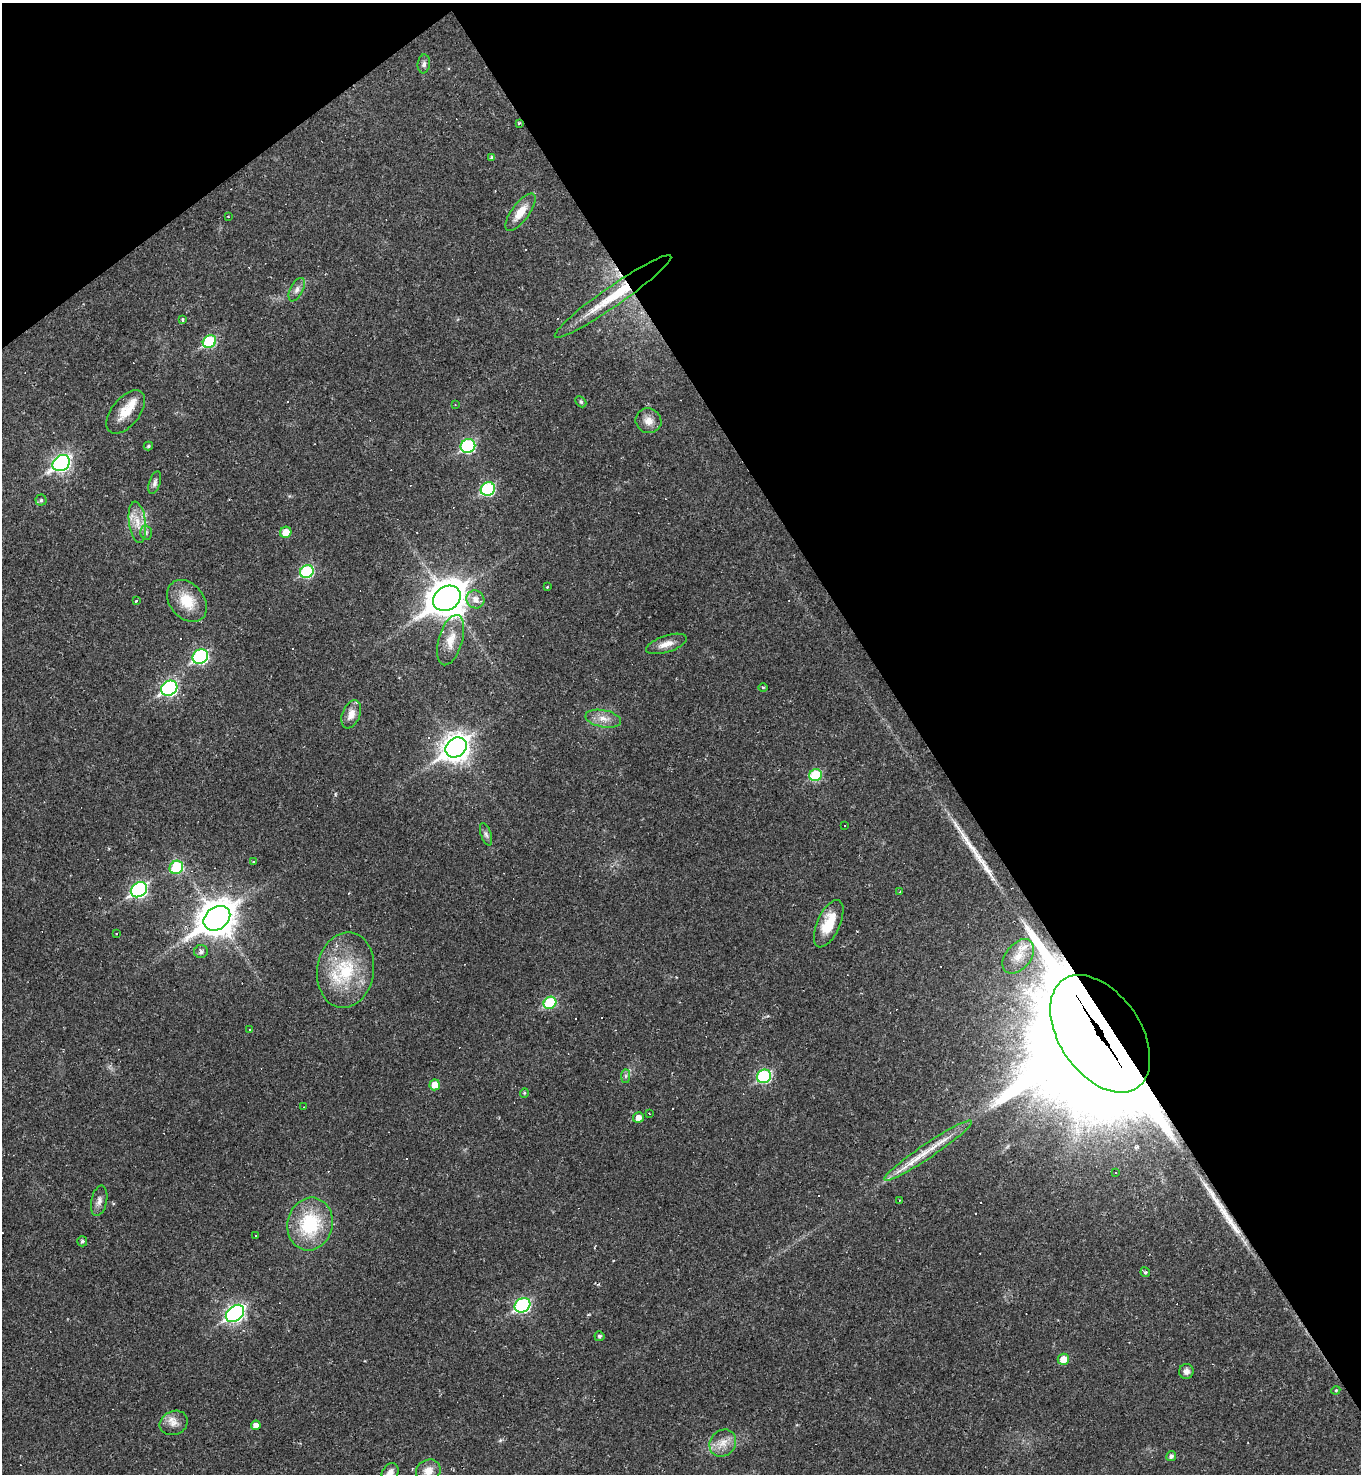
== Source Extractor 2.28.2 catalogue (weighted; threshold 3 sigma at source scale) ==
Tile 3 of 4 x 4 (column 3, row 1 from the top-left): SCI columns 3010-4368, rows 4415-5886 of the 5881 x 5886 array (HDU 1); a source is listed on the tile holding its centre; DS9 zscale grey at full resolution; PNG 1363 x 1476 px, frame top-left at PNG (2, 3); each listed source drawn as its Kron ellipse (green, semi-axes under 4 px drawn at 4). Shown black and unused: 36% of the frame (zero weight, under 2 of 3 exposures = <1% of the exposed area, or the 3 px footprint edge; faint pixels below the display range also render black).
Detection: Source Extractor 2.28.2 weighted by HDU 2 'WHT'; one run over the whole footprint, this tile lists its part. Background 0.0191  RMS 0.004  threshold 0.0182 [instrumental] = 3 sigma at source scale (4.5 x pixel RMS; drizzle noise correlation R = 1.50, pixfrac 1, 0.05/0.05 arcsec/px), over >= 5 px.
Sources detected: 104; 20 cosmic-ray / hot-pixel residue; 3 long thin detections or spike segments (spike, bleed or trail) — neither listed nor drawn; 2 inside a brighter listed object's ellipse — not listed separately; the other 79 listed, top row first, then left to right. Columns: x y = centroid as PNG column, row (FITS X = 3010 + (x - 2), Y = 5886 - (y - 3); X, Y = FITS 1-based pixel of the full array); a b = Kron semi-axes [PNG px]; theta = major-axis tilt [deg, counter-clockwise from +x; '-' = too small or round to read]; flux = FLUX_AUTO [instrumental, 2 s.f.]
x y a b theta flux
424 64 9 6 83 1.3
519 123 4 3 - 0.53
492 158 4 4 - 0.83
520 212 22 8 54 6.3
228 217 3 3 - 0.41
297 290 13 6 63 1.9
613 296 70 10 35 19
183 319 4 3 - 0.78
209 342 7 6 - 28
581 402 6 4 -45 0.66
455 405 4 3 - 0.33
126 412 25 14 52 7.2
648 421 13 12 - 3.6
148 446 4 3 - 0.65
468 446 7 6 - 44
61 463 9 7 34 110
155 483 12 5 71 1.3
488 489 7 6 - 39
41 500 5 5 - 0.76
137 522 21 8 -82 5.2
286 532 6 5 - 5.7
146 533 7 6 - 1
307 571 7 6 - 34
547 587 3 3 - 0.53
447 598 15 11 34 790
475 599 9 8 - 3.2
136 601 3 2 - 1.2
187 601 23 17 -50 10
451 640 26 12 74 6.8
666 644 21 8 18 3.7
200 657 8 7 - 56
763 687 5 3 - 0.37
169 688 8 7 - 65
351 714 15 8 68 3.9
603 719 18 8 -11 3.9
456 747 11 9 38 410
815 775 6 6 - 20
845 825 2 2 - 0.39
486 834 12 5 -71 1.2
253 862 3 3 - 0.4
176 867 7 6 - 20
139 890 8 7 - 79
900 892 4 3 - 0.36
217 918 14 11 35 760
829 924 25 11 66 11
116 933 3 2 - 0.45
201 951 7 6 - 1.5
1018 956 20 12 51 7
346 970 38 28 81 25
550 1003 6 6 - 23
249 1030 3 2 - 0.34
1100 1034 65 40 -56 20000
626 1076 7 4 90 0.83
764 1076 7 6 - 36
435 1085 5 5 - 4.8
524 1093 4 4 - 0.45
304 1107 3 2 - 0.21
649 1113 3 2 - 0.3
638 1118 5 5 - 2.7
928 1150 52 7 34 10
1115 1172 3 2 - 0.62
900 1200 3 3 - 0.33
99 1201 15 8 78 2.1
310 1224 26 22 76 25
255 1236 3 2 - 0.31
82 1241 5 5 - 0.89
1145 1272 5 4 - 0.59
522 1305 8 7 - 55
235 1313 10 7 40 120
599 1336 5 5 - 0.81
1063 1359 6 5 - 4.6
1186 1371 7 7 - 1.6
1336 1390 4 3 - 0.37
174 1423 14 12 24 3.4
256 1425 5 4 - 2.3
723 1443 14 12 48 4.6
1171 1456 5 5 - 1.2
428 1471 12 11 - 4.3
390 1472 10 7 56 2.8
Overlapping masked pixels (flux is a lower limit): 2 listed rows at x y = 613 296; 1100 1034
Isophote crosses this tile's border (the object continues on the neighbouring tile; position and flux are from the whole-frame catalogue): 1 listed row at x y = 390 1472